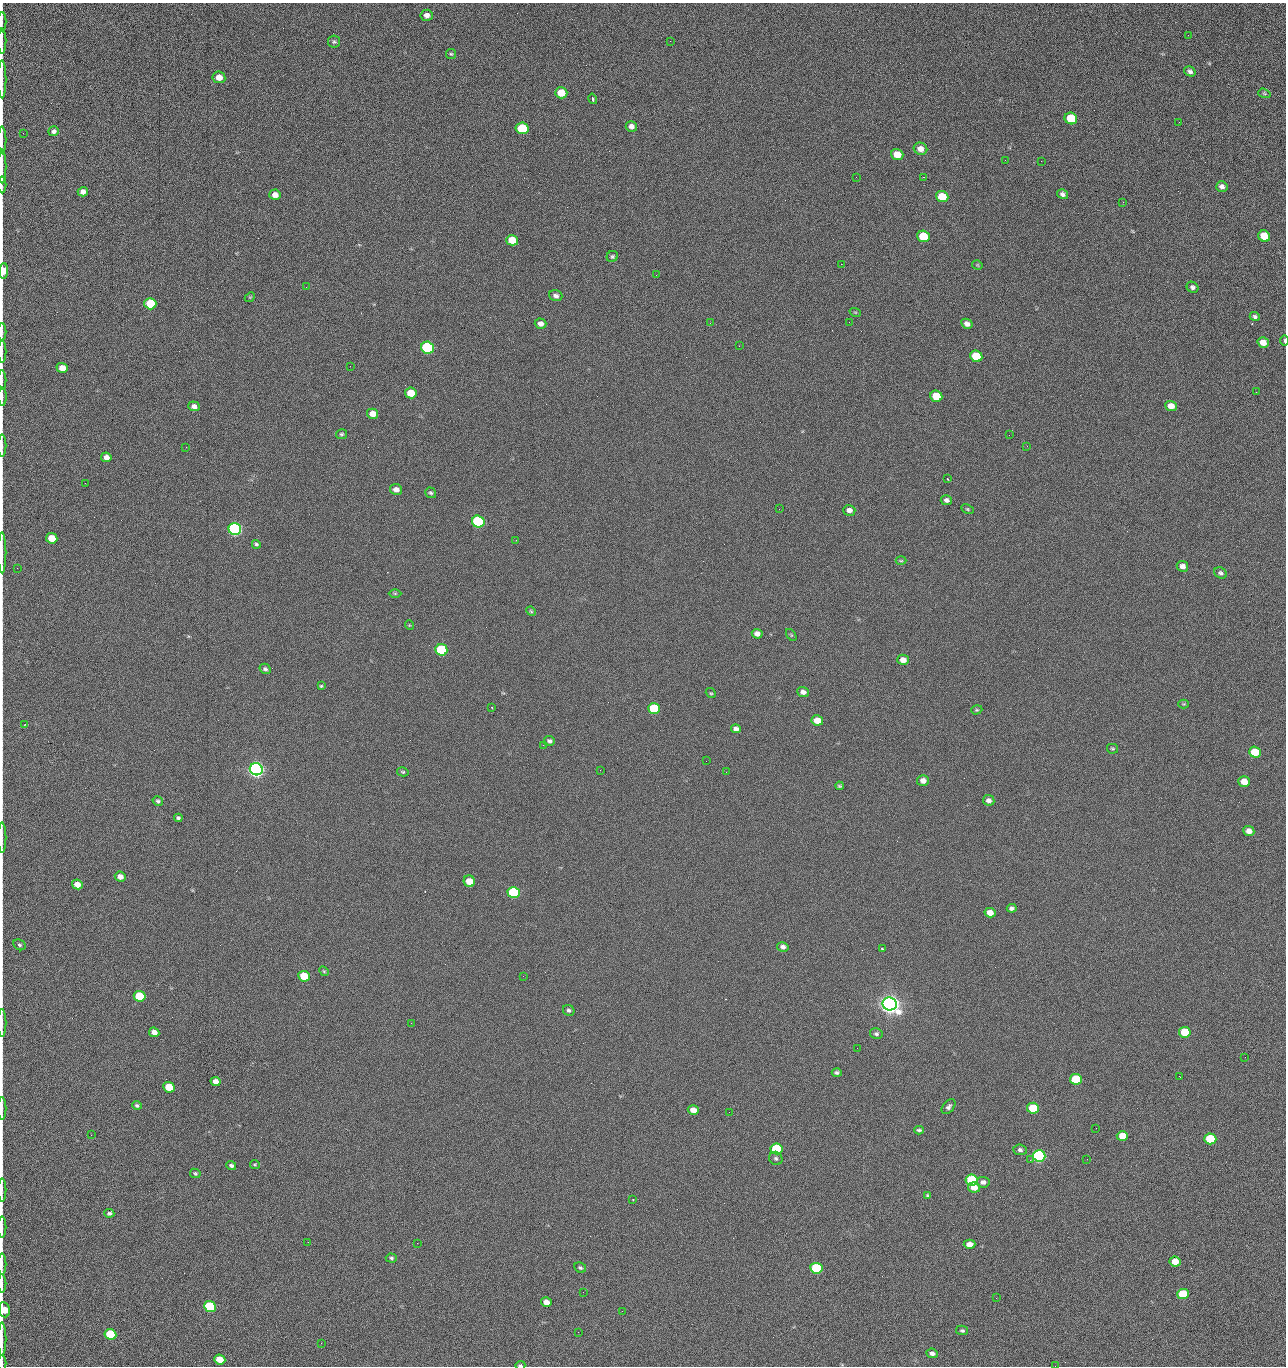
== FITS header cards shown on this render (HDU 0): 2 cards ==
NAXIS1  =                 1284 /fastest changing axis
NAXIS2  =                 1364 /next to fastest changing axis

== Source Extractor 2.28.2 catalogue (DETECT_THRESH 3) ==
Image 1284 x 1364 px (HDU 0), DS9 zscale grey, 1 PNG px = 1 image px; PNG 1288 x 1368 px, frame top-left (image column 1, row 1364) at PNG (2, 3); each listed source drawn as its Kron ellipse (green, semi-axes under 4 px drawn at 4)
Background 126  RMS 15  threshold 43.5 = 3 sigma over >= 5 px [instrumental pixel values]
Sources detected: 210; all 210 listed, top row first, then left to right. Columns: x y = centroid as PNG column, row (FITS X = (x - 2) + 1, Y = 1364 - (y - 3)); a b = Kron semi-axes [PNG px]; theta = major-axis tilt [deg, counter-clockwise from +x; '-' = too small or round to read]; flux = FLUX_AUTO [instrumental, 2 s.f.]
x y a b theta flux
427 15 6 5 - 4.6e+03
2 22 10 2 90 1.9e+03
1188 35 2 2 - 1.2e+03
2 41 12 2 90 2.3e+03
670 41 2 2 - 2.4e+03
334 42 6 6 - 1.8e+03
451 54 5 5 - 1.3e+03
1190 71 6 4 -32 2.8e+03
219 77 6 6 - 8.6e+03
2 79 19 2 90 2.8e+03
561 93 6 5 - 2.3e+04
1264 93 6 4 -19 1.3e+03
593 99 5 3 - 2.1e+03
1071 118 6 5 - 4.4e+04
1179 122 2 2 - 1.2e+03
631 126 5 5 - 3.6e+03
522 128 6 5 - 5.3e+04
54 131 5 4 - 2.9e+03
23 133 2 2 - 4.0e+02
2 140 13 2 90 2.1e+03
920 149 7 6 - 7.0e+03
897 155 6 5 - 1.6e+04
1005 160 2 2 - 1.5e+03
1041 161 2 2 - 1.9e+03
2 166 17 2 90 2.6e+03
856 177 2 2 - 2.3e+03
923 177 2 2 - 3.0e+04
2 185 8 2 90 1.2e+03
1222 186 6 5 - 3.5e+03
83 192 5 4 - 4.8e+03
1062 194 6 4 -33 2.8e+03
275 195 6 5 - 5.9e+03
942 197 6 5 - 2.8e+04
1123 202 3 2 - 1.1e+03
923 236 6 5 - 4.1e+04
1264 236 6 5 - 2.5e+04
512 240 6 5 - 2.0e+04
612 256 6 5 - 1.6e+03
841 264 2 2 - 2.7e+04
977 265 5 4 - 1.1e+03
3 271 8 4 86 2.0e+04
656 275 2 2 - 5.6e+02
306 287 3 2 - 7.0e+02
1193 287 6 5 - 2.6e+03
556 296 7 5 -18 3.4e+03
250 297 5 4 - 1.0e+03
150 304 6 5 - 5.0e+04
855 312 6 3 -18 1.1e+03
1255 317 5 4 - 2.1e+03
849 322 2 2 - 8.6e+02
710 323 2 2 - 3.6e+03
541 324 6 5 - 4.8e+03
967 324 6 5 - 4.2e+03
2 332 9 2 90 1.5e+03
1285 340 5 2 - 1.3e+03
1263 343 6 5 - 9.8e+03
739 346 2 2 - 5.0e+02
427 348 6 6 - 1.6e+05
2 352 11 2 90 1.9e+03
976 356 6 5 - 3.9e+04
350 366 2 2 - 3.4e+03
62 368 5 5 - 1.1e+04
2 380 10 2 90 1.4e+03
1256 392 2 2 - 1.6e+03
411 393 6 5 - 2.0e+04
936 396 6 5 - 3.3e+04
2 397 9 2 -89 2.2e+03
194 406 6 5 - 4.6e+03
1171 406 6 5 - 9.6e+03
373 414 5 5 - 9.2e+03
341 434 5 5 - 1.7e+03
1009 435 2 2 - 1.3e+03
2 446 11 2 90 1.8e+03
1027 446 2 2 - 5.4e+02
186 447 2 2 - 2.9e+03
106 457 5 5 - 5.9e+03
947 479 2 2 - 7.0e+02
85 483 2 2 - 9.6e+02
396 489 6 5 - 5.3e+03
431 493 6 5 - 1.8e+03
946 500 6 5 - 3.3e+03
779 509 2 2 - 4.2e+02
967 509 6 4 -27 1.3e+03
849 510 6 5 - 4.7e+03
478 522 6 6 - 2.0e+05
235 529 6 6 - 3.2e+05
52 538 6 5 - 1.9e+04
516 540 2 2 - 5.2e+02
256 544 5 4 - 1.7e+03
2 553 20 2 90 3.2e+03
901 561 5 3 - 1.0e+03
1182 566 6 5 - 5.3e+03
17 568 2 2 - 3.8e+02
1221 573 7 5 -29 2.4e+03
395 593 6 4 0 1.3e+03
531 611 5 4 - 1.1e+03
409 625 5 3 - 7.7e+02
757 634 5 4 - 4.9e+03
791 635 7 4 -54 1.2e+03
441 650 6 5 - 9.1e+04
903 660 6 5 - 7.0e+03
265 669 6 5 - 2.1e+03
321 686 4 4 - 1.2e+03
803 692 6 5 - 4.2e+03
711 693 5 4 - 1.2e+03
1184 704 5 4 - 1.0e+03
491 707 3 2 - 1.6e+03
654 708 6 5 - 5.3e+04
977 710 6 4 18 1.3e+03
817 720 6 5 - 1.5e+04
25 724 2 2 - 5.5e+02
736 729 5 4 - 3.6e+03
549 741 5 5 - 2.6e+03
543 745 2 2 - 3.6e+03
1112 749 5 5 - 1.2e+03
1255 752 6 5 - 2.7e+04
706 761 2 2 - 2.1e+03
256 769 6 6 - 7.2e+05
600 770 2 2 - 4.1e+02
403 772 6 4 -13 1.4e+03
726 772 2 2 - 2.6e+03
923 781 6 5 - 6.0e+03
1244 782 5 5 - 1.3e+04
839 786 4 3 - 1.2e+03
989 800 6 5 - 4.2e+03
158 801 5 4 - 1.9e+03
178 818 4 3 - 1.8e+03
1249 831 5 5 - 6.0e+03
2 838 15 2 90 2.3e+03
120 877 5 5 - 5.7e+03
469 881 6 5 - 1.4e+04
77 884 5 4 - 9.7e+03
514 892 6 5 - 1.2e+05
1012 908 5 4 - 2.7e+03
990 913 5 5 - 9.4e+03
20 945 6 5 - 1.9e+03
783 947 6 4 -14 3.5e+03
883 949 3 3 - 2.2e+03
324 971 5 4 - 1.2e+03
304 976 6 5 - 3.3e+04
523 976 2 2 - 2.2e+03
140 996 6 5 - 5.1e+04
890 1004 7 6 - 1.3e+06
569 1010 6 5 - 2.1e+03
2 1023 14 2 90 2.0e+03
411 1023 2 2 - 5.5e+03
154 1032 5 4 - 6.1e+03
1185 1032 6 5 - 2.9e+04
876 1034 6 5 - 2.3e+03
857 1048 2 2 - 1.3e+03
1245 1057 2 2 - 1.9e+03
837 1073 5 4 - 2.1e+03
1179 1076 2 2 - 2.7e+03
1076 1079 6 5 - 4.7e+04
215 1081 5 4 - 5.8e+03
169 1087 6 5 - 3.1e+04
137 1105 5 4 - 1.8e+03
949 1107 8 5 49 2.7e+03
2 1108 11 2 90 2.0e+03
1033 1108 6 5 - 4.4e+04
693 1110 5 4 - 8.7e+03
729 1112 2 2 - 9.2e+02
1096 1128 2 2 - 4.1e+02
919 1130 5 3 - 1.8e+03
91 1135 2 2 - 2.5e+03
1122 1136 6 5 - 1.7e+04
1210 1139 6 5 - 5.8e+04
776 1149 6 5 - 7.8e+04
1020 1150 7 5 -7 2.8e+03
1039 1156 6 5 - 2.8e+05
776 1158 7 6 - 2.3e+03
1087 1159 2 2 - 1.4e+03
1030 1160 3 3 - 1.3e+03
255 1164 5 4 - 1.3e+03
231 1165 5 4 - 2.6e+03
195 1173 5 4 - 1.6e+03
972 1180 6 5 - 8.5e+04
983 1182 6 5 - 3.9e+03
974 1187 6 5 - 9.5e+03
2 1190 11 2 90 1.6e+03
927 1196 4 3 - 1.3e+03
633 1199 2 2 - 6.9e+02
109 1213 5 4 - 2.1e+03
2 1227 11 2 90 1.9e+03
308 1242 2 2 - 1.9e+03
417 1243 2 2 - 5.5e+03
970 1244 6 4 1 8.8e+03
391 1258 5 4 - 1.7e+03
1175 1261 6 5 - 1.4e+04
2 1264 10 2 90 1.9e+03
580 1268 6 5 - 1.8e+03
816 1268 6 5 - 8.0e+04
2 1284 9 2 90 1.5e+03
583 1292 2 2 - 4.2e+02
1183 1294 6 5 - 4.6e+04
996 1298 2 2 - 2.9e+03
546 1302 5 4 - 7.8e+03
210 1307 6 5 - 1.0e+05
4 1310 8 5 -81 1.7e+04
622 1311 3 2 - 8.7e+02
962 1330 6 4 -10 2.0e+03
578 1332 2 2 - 3.6e+03
110 1334 6 5 - 5.3e+04
2 1339 17 2 90 3.1e+03
321 1343 3 2 - 1.1e+03
932 1353 6 4 -8 3.4e+03
220 1359 6 5 - 1.9e+04
2 1363 8 2 90 9.3e+02
520 1365 5 3 - 1.4e+03
1055 1366 2 2 - 2.1e+03
At the frame edge (FLAGS 8, measured only in part): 26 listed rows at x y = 2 22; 2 41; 2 79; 2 140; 2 166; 2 185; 3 271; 2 332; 1285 340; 2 352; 2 380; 2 397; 2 446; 2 553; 2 838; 2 1023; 2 1108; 2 1190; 2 1227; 2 1264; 2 1284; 4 1310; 2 1339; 2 1363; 520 1365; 1055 1366

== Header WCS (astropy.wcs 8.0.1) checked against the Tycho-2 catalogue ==
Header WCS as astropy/WCSLIB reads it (CRVAL/CRPIX/CD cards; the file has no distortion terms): RA---TAN/DEC--TAN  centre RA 15:41:40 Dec +52:00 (235.42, +51.99 deg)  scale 1.26 arcsec/px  FOV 26.9' x 28.5'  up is +92 deg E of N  parity flipped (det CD > 0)
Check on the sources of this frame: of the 60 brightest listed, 10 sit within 2.0 arcsec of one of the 11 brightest Tycho-2 stars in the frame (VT <= 12.29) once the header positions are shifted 0.71 arcsec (0.38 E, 0.60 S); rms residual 1.04 arcsec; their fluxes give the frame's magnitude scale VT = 24.51 - 2.5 log10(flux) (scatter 0.29 mag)
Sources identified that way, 10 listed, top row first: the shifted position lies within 2.0 arcsec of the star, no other Tycho-2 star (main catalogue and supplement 1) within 4.0 arcsec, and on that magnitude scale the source's flux lands within +1.5 / -3 mag of the star's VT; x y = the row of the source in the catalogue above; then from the Tycho-2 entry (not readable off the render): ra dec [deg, ICRS J2000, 3 dp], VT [Tycho-2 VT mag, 2 dp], TYC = Tycho-2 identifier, HIP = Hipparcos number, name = IAU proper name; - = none
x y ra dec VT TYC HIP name
427 348 235.614 +52.064 11.61 3489-1132-1 - -
478 522 235.514 +52.049 11.19 3489-1407-1 - -
235 529 235.515 +52.133 11.12 3489-1380-1 - -
256 769 235.378 +52.130 9.31 3489-1322-1 76850 -
514 892 235.303 +52.042 11.52 3489-958-1 - -
890 1004 235.232 +51.912 9.59 3489-824-1 - -
1039 1156 235.143 +51.862 10.97 3489-1016-1 - -
972 1180 235.131 +51.886 12.29 3489-908-1 - -
816 1268 235.084 +51.941 11.45 3489-1346-1 - -
210 1307 235.075 +52.152 11.74 3489-912-1 - -